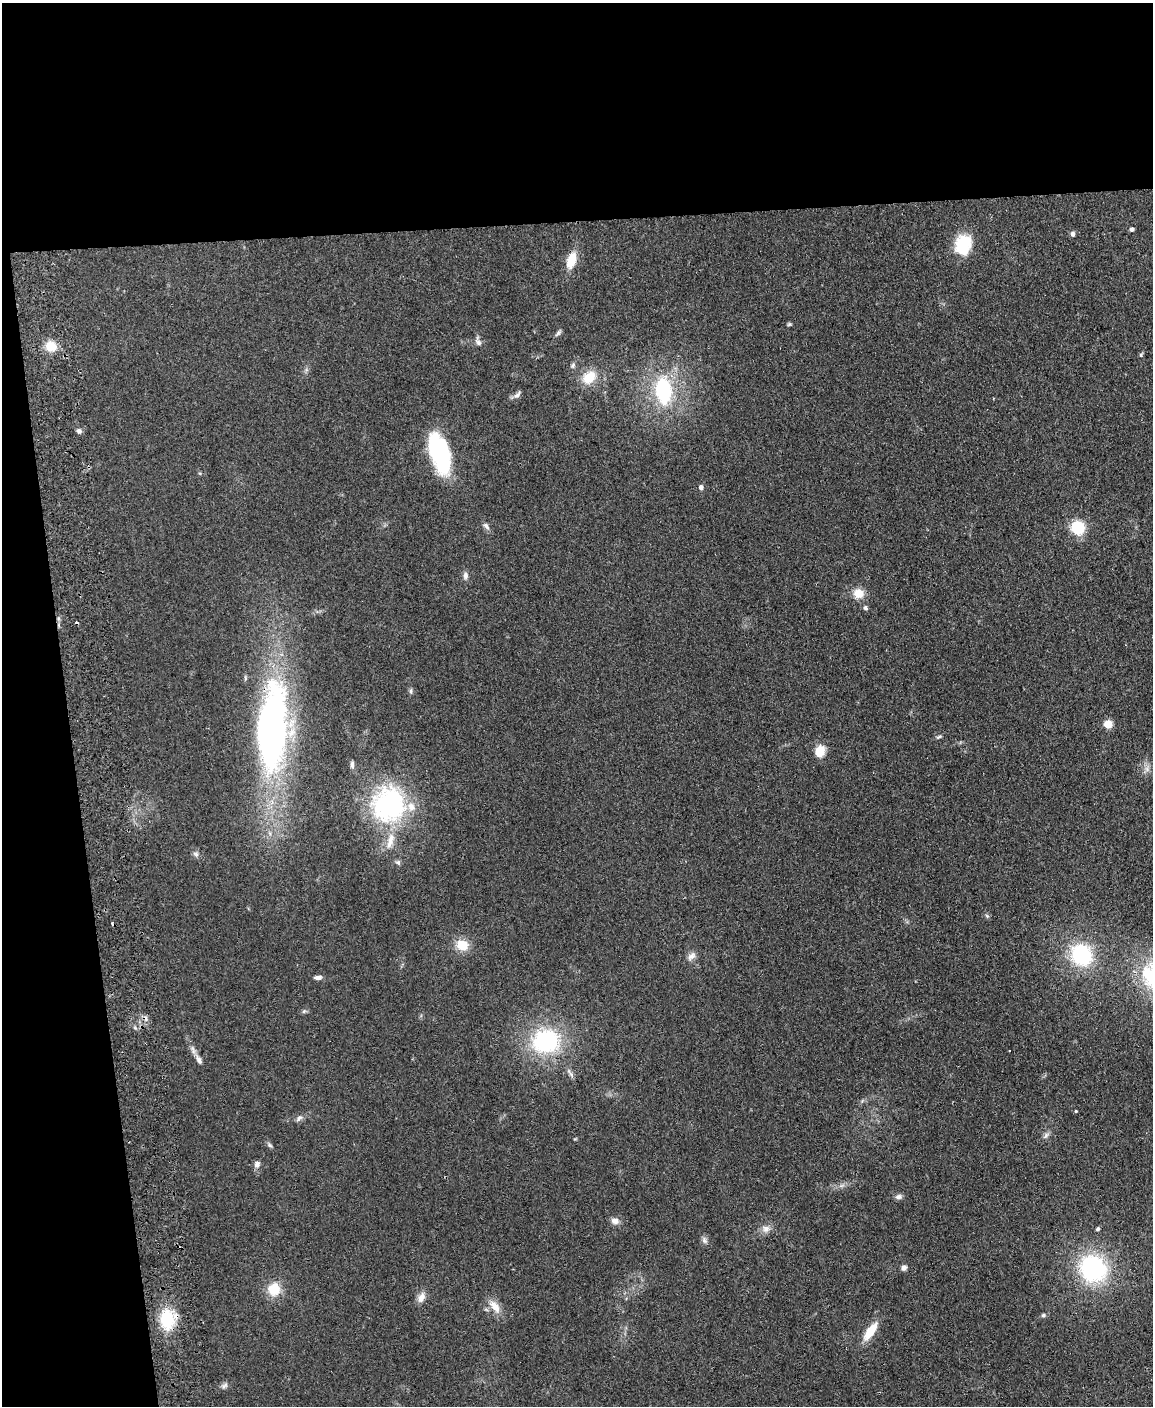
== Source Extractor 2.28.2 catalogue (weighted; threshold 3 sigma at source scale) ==
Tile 1 of 4 x 3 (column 1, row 1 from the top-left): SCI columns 57-1207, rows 3054-4457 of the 4717 x 4598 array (HDU 1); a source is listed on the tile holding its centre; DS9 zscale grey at full resolution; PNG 1155 x 1408 px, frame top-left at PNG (2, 3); no overlay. Shown black and unused: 21% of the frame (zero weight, under 2 of 3 exposures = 3% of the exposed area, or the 3 px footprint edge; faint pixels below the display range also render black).
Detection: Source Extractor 2.28.2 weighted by HDU 2 'WHT'; one run over the whole footprint, this tile lists its part. Background 0.0922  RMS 0.0091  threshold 0.0411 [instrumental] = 3 sigma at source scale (4.5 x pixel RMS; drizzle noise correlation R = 1.50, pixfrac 1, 0.05/0.05 arcsec/px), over >= 5 px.
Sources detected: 63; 1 inside a brighter object's white glare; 3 cosmic-ray / hot-pixel residue — not listed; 2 inside a brighter listed object's ellipse — not listed separately; the other 57 listed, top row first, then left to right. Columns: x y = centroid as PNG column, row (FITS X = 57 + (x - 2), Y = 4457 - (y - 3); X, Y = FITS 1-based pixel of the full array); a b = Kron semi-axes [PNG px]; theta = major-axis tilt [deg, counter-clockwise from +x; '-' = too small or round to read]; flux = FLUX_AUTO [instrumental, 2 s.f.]
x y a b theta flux
1132 229 5 5 - 2
1073 234 5 4 - 3.3
963 244 24 20 37 27
571 260 15 8 71 20
789 324 5 5 - 1.2
558 333 11 4 50 1.9
478 341 14 6 -70 3.5
51 346 14 11 -28 13
1141 355 5 4 - 1.3
573 365 8 5 73 1.9
589 377 15 12 38 20
663 390 27 17 -85 71
517 395 11 6 39 3.2
79 431 6 5 - 2.8
440 453 42 18 -73 94
701 487 5 4 - 3.5
486 526 10 6 -50 3
1078 527 13 12 - 29
465 576 9 6 -90 3.1
858 593 12 11 - 11
865 608 6 5 - 2
411 691 8 4 90 1.7
1108 724 5 5 - 30
272 728 91 30 86 400
938 737 8 4 26 1.5
820 751 12 10 60 14
352 765 10 5 87 2.3
388 805 45 43 77 120
196 854 8 7 - 2.4
398 863 8 6 -41 2
987 916 6 4 -46 1.3
462 945 12 10 -26 17
1081 955 21 19 -51 68
691 956 14 8 44 4.5
318 977 10 5 7 3
304 1011 6 4 44 1.4
546 1041 29 25 5 91
199 1060 13 7 -63 4.4
1076 1111 3 3 - 0.94
299 1118 10 6 44 2.7
1046 1135 10 5 63 2.6
270 1145 8 5 -28 1.7
257 1164 8 7 - 3.7
898 1197 9 7 5 3
615 1221 10 8 -13 4.8
766 1229 10 10 - 5.3
1098 1229 5 5 - 1.7
704 1240 10 6 -56 2.8
904 1268 7 6 - 3.2
1093 1268 27 25 -48 110
274 1289 15 14 - 18
421 1297 15 8 69 6.1
495 1306 22 10 -52 10
1043 1315 6 5 - 1.6
167 1319 24 16 -86 36
870 1331 19 8 54 20
224 1386 10 6 29 2.7
Overlapping masked pixels (flux is a lower limit): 2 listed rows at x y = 272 728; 167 1319